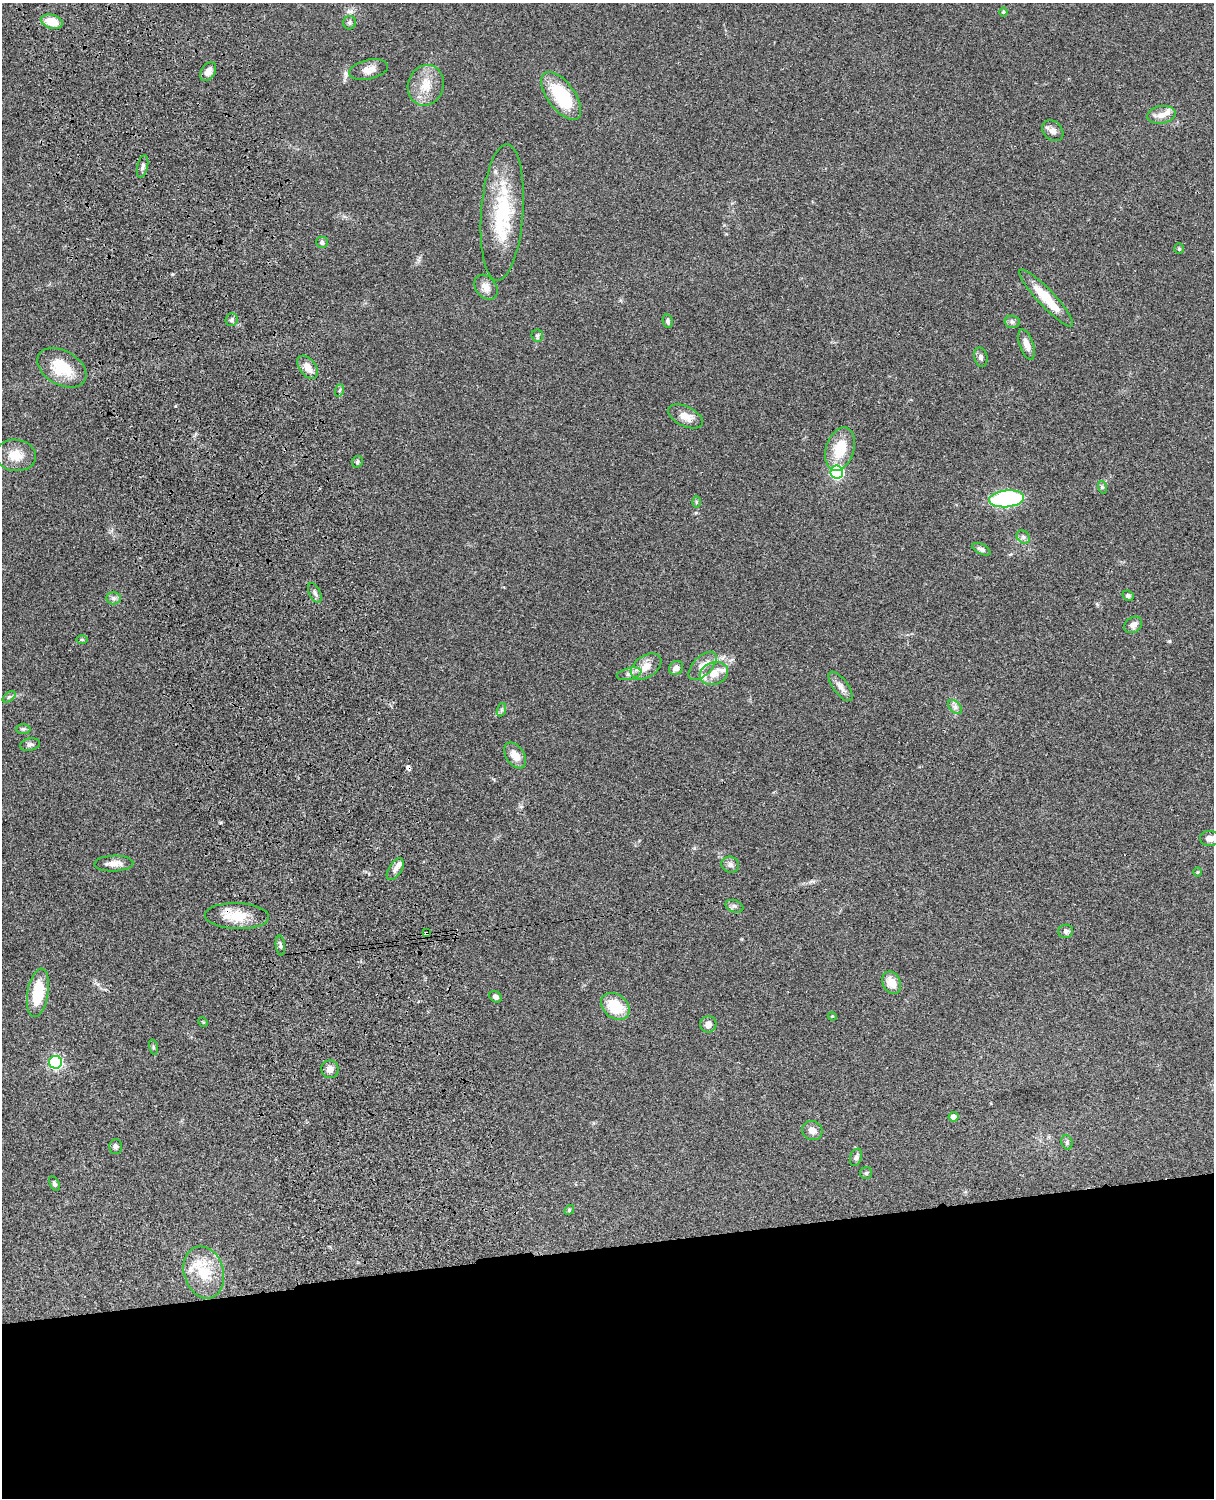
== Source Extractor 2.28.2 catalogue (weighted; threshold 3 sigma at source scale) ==
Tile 11 of 4 x 3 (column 3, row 3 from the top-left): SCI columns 2545-3756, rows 277-1772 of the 5087 x 4927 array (HDU 1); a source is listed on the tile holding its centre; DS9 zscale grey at full resolution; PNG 1216 x 1500 px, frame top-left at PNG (2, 3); each listed source drawn as its Kron ellipse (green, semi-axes under 4 px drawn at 4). Shown black and unused: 17% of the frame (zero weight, under 3 of 4 exposures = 6% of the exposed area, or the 3 px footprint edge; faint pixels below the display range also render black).
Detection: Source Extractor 2.28.2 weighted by HDU 2 'WHT'; one run over the whole footprint, this tile lists its part. Background 0.0802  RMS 0.0058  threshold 0.0262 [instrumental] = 3 sigma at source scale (4.5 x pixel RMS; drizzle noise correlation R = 1.50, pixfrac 1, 0.05/0.05 arcsec/px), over >= 5 px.
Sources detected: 88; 1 cosmic-ray / hot-pixel residue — neither listed nor drawn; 7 inside a brighter listed object's ellipse — not listed separately; the other 80 listed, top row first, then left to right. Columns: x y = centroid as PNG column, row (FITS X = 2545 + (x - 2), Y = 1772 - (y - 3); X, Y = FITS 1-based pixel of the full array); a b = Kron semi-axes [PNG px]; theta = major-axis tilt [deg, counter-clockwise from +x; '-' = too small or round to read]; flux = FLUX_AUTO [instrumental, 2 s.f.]
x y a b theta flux
1003 12 4 4 - 0.55
52 22 11 7 -16 9.4
349 23 7 6 - 1.2
368 70 20 9 12 5
208 72 10 7 57 3.7
426 85 21 17 71 12
561 96 28 13 -54 34
1161 115 14 9 10 4.7
1053 131 12 9 -42 2.9
143 167 11 5 77 1.8
502 212 68 21 86 43
322 242 6 6 - 1.4
1179 249 5 4 - 0.87
486 287 14 10 -53 4.4
1046 298 38 8 -47 17
231 320 6 6 - 1.4
668 321 7 5 -80 1.3
1012 322 7 6 - 1.5
537 336 6 5 - 1.1
1027 345 16 7 -72 4.4
981 357 10 6 -77 2
308 367 13 8 -53 5.6
62 368 26 17 -30 19
340 390 6 4 70 0.85
686 416 18 10 -26 6.4
840 449 22 14 73 17
16 455 20 15 -7 9.6
357 462 6 5 - 1
837 472 6 6 - 75
1102 487 6 4 -72 0.88
1007 499 17 8 6 83
696 502 6 4 90 0.73
1023 537 7 6 - 1.5
981 549 10 5 -26 1.8
315 593 10 5 -62 1.8
1128 596 6 5 - 1.1
114 598 7 6 - 1.7
1133 625 10 7 36 2.9
82 639 5 3 - 0.61
702 666 17 9 46 5.5
646 667 17 11 34 6.7
676 668 7 6 - 3.4
714 673 14 11 21 6.1
629 674 12 5 13 2.4
840 686 17 7 -53 3.7
9 697 7 4 36 1
955 707 8 5 -45 1.8
501 710 7 4 71 1
23 729 7 5 -1 1.1
30 745 10 6 12 1.6
515 756 14 9 -55 6.3
1209 838 9 7 -3 2.7
114 864 19 8 3 4.9
730 865 9 8 - 2.2
395 869 12 6 58 2.5
1197 872 5 3 - 0.46
734 906 9 6 -20 1.5
237 916 32 13 -2 14
1066 931 7 6 - 1.6
426 933 3 3 - 1.5
280 946 10 4 -84 1.3
892 983 12 8 -65 7.3
38 993 24 10 80 20
495 997 6 5 - 2.2
615 1006 16 11 -39 18
832 1016 4 3 - 0.53
203 1022 5 4 - 0.57
708 1024 8 8 - 3.2
153 1047 8 3 -78 0.68
55 1062 6 6 - 93
330 1069 9 8 - 3.5
953 1117 5 5 - 2.9
812 1130 10 9 - 3.6
1067 1142 7 5 -71 1.1
116 1147 7 6 - 1.8
856 1157 9 5 71 1.6
866 1173 6 6 - 1.1
54 1183 8 4 -64 1.2
569 1210 5 4 - 0.67
204 1272 26 19 -74 20
Overlapping masked pixels (flux is a lower limit): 1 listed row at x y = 426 933